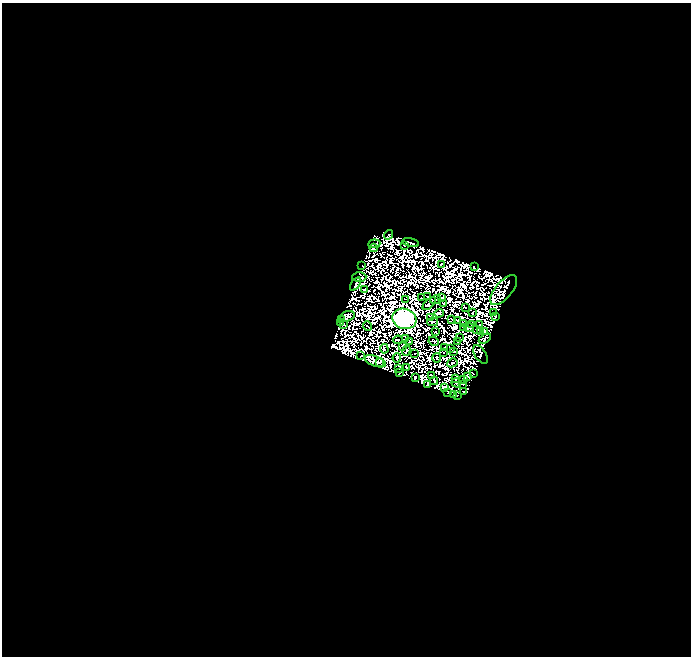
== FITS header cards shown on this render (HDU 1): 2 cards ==
NAXIS1  =                  689
NAXIS2  =                  654

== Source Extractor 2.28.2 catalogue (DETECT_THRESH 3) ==
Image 689 x 654 px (HDU 1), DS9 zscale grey, 1 PNG px = 1 image px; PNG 693 x 658 px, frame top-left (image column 1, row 654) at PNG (2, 3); each listed source drawn as its Kron ellipse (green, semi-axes under 4 px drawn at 4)
Background 0.0244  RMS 5.3e-06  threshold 1.58e-05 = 3 sigma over >= 5 px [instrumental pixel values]
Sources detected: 185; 102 with non-positive FLUX_AUTO (blend fragments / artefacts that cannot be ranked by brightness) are neither listed nor drawn; the other 83 listed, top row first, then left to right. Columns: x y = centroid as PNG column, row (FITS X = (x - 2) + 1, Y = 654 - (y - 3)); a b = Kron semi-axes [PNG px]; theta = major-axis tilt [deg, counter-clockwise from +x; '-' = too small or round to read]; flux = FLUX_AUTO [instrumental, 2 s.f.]
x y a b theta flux
388 235 5 2 - 0.85
411 242 8 3 -14 1.6
374 244 6 2 7 0.067
405 245 2 2 - 0.57
373 248 4 2 - 0.26
441 264 3 2 - 0.28
361 265 3 2 - 0.44
474 266 3 2 - 0.76
359 277 7 5 1 0.91
356 284 7 4 55 0.85
364 289 2 2 - 0.22
504 290 18 8 50 0.92
428 296 3 2 - 0.09
442 297 3 2 - 0.3
421 298 2 2 - 0.51
405 299 3 2 - 0.35
436 300 5 2 - 0.67
444 303 4 2 - 0.67
429 304 8 3 46 0.45
465 307 3 2 - 0.11
473 312 2 2 - 0.67
439 313 5 3 - 0.058
494 313 2 2 - 0.88
347 316 8 5 18 1.3
496 317 3 3 - 0.51
430 318 2 2 - 0.69
404 319 12 10 -18 1300
342 320 3 2 - 0.56
451 320 3 2 - 0.13
458 320 3 2 - 0.11
432 322 5 2 - 0.1
340 323 4 2 - 0.09
464 323 3 2 - 0.38
343 324 3 2 - 0.72
471 324 2 2 - 0.47
480 325 4 2 - 0.59
368 326 5 2 - 0.077
463 328 2 2 - 0.24
469 328 5 2 - 0.91
476 329 4 2 - 0.59
435 332 2 2 - 0.25
481 332 2 2 - 0.35
485 332 4 3 - 0.94
459 337 3 2 - 0.77
406 338 3 2 - 0.44
485 339 7 3 31 0.0057
398 340 5 2 - 0.32
434 341 5 2 - 0.63
410 342 3 2 - 0.21
458 342 2 2 - 0.48
403 346 3 2 - 0.5
445 347 3 2 - 0.39
450 348 2 2 - 0.57
384 349 4 2 - 0.62
406 351 5 3 - 0.25
454 351 2 2 - 0.27
443 352 2 2 - 0.17
415 353 3 2 - 0.52
480 354 10 5 -57 1.4
361 356 2 2 - 0.7
397 358 4 2 - 0.064
437 358 4 3 - 0.13
375 361 11 5 -20 0.3
380 362 4 3 - 0.64
452 363 5 2 - 0.63
407 368 3 2 - 0.22
399 369 3 2 - 0.43
399 373 3 2 - 0.86
474 374 3 2 - 0.26
431 375 2 2 - 0.58
468 376 3 2 - 0.53
415 377 3 2 - 1.4
455 379 3 2 - 0.14
464 379 3 3 - 1.1
434 381 4 2 - 0.44
456 383 5 2 - 0.038
427 384 3 2 - 0.3
463 384 4 2 - 0.81
445 387 4 2 - 0.084
463 392 2 2 - 0.26
448 393 3 2 - 0.082
454 395 3 2 - 0.86
458 395 2 2 - 0.29
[102 non-positive-flux detections neither listed nor drawn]